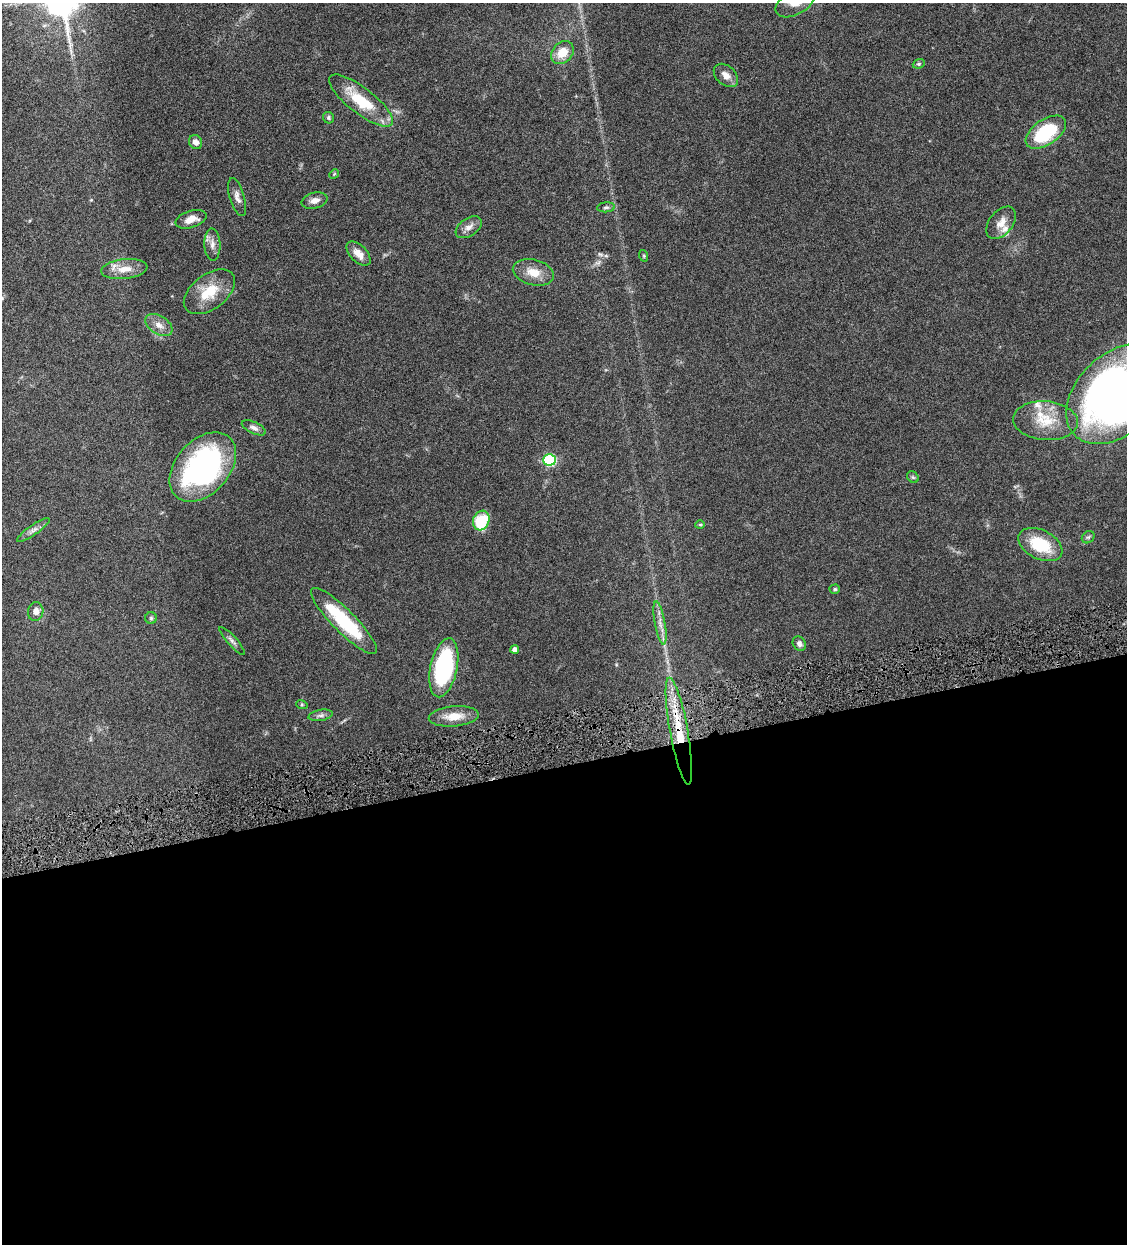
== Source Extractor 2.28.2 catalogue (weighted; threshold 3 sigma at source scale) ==
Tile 15 of 4 x 4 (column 3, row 4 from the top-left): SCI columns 2514-3638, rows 3-1244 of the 4911 x 4971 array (HDU 1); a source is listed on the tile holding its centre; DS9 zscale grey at full resolution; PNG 1129 x 1246 px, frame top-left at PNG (2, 3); each listed source drawn as its Kron ellipse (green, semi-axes under 4 px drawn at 4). Shown black and unused: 39% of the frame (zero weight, under 4 of 8 exposures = <1% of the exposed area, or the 3 px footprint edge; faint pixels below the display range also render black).
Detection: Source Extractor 2.28.2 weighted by HDU 2 'WHT'; one run over the whole footprint, this tile lists its part. Background 0.0442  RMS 0.0037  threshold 0.0153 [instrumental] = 3 sigma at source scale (4.09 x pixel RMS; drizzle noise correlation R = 1.36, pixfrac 0.8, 0.05/0.05 arcsec/px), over >= 5 px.
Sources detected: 50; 1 inside a brighter object's white glare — neither listed nor drawn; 3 inside a brighter listed object's ellipse — not listed separately; the other 46 listed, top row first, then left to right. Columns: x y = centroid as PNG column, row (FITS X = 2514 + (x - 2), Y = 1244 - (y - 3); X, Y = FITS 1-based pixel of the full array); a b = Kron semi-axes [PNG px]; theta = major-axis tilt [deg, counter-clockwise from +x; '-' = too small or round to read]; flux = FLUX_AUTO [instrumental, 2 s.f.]
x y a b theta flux
795 3 21 12 29 5.5
562 52 13 10 46 5.6
919 64 6 4 20 0.5
726 75 14 9 -41 2.5
361 101 39 13 -38 14
329 118 6 5 - 0.67
1046 132 23 12 34 21
195 142 7 6 - 2
334 174 5 4 - 0.36
237 197 19 7 -73 2.1
315 201 13 8 15 2.2
606 207 9 5 4 0.82
191 219 16 8 17 3.6
1001 223 18 11 51 3.7
469 227 14 8 34 2.3
212 244 16 8 -88 2.4
358 254 15 8 -46 3.2
644 256 6 3 -72 0.39
124 269 23 10 6 5
533 272 21 13 -13 5.5
209 292 29 17 37 10
159 325 15 9 -32 2.9
1117 394 60 40 44 210
1045 421 32 19 -4 11
254 428 13 5 -25 1.3
550 460 6 6 - 33
203 467 40 27 48 68
913 477 6 5 - 0.55
481 520 10 8 71 15
700 525 4 4 - 0.42
33 530 19 5 35 1.7
1088 537 7 5 42 0.68
1040 545 23 14 -27 15
835 589 5 4 - 0.5
36 612 9 7 80 2.1
151 618 6 6 - 0.59
344 621 45 11 -45 24
660 623 22 5 -80 2.6
232 641 18 5 -48 1.3
799 644 8 6 -58 1.2
515 649 4 4 - 1.6
444 668 30 13 78 48
302 705 6 4 -18 0.38
321 715 12 5 10 1.3
454 716 25 10 5 5.9
679 731 54 9 -80 16
Overlapping masked pixels (flux is a lower limit): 1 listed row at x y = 679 731
Isophote crosses this tile's border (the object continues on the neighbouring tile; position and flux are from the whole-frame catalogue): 2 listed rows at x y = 795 3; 1117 394